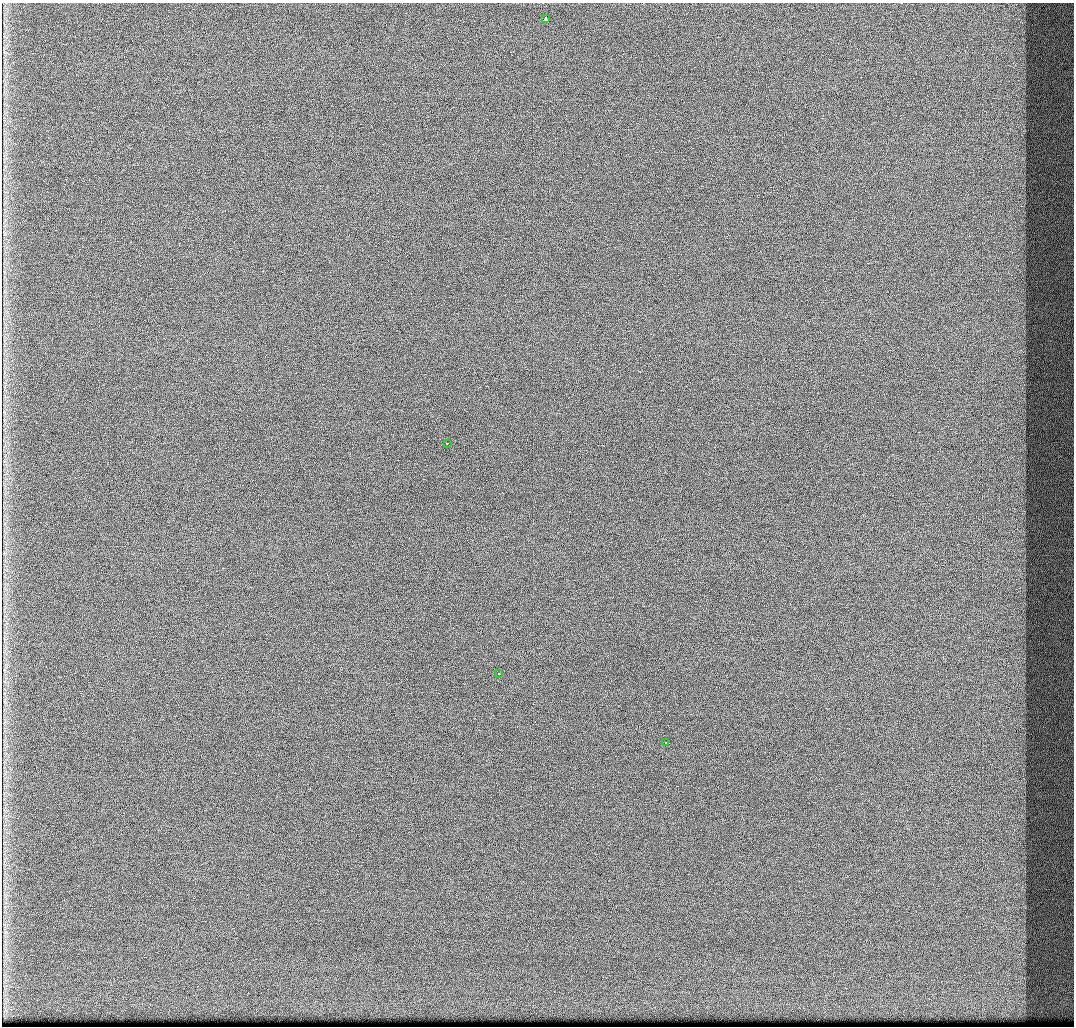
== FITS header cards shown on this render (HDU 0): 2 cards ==
NAXIS1  =                 1072 / Axis length
NAXIS2  =                 1024 / Axis length

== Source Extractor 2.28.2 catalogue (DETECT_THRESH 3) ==
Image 1072 x 1024 px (HDU 0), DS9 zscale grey, 1 PNG px = 1 image px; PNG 1076 x 1028 px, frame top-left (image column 1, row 1024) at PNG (2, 3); each listed source drawn as its Kron ellipse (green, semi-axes under 4 px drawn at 4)
Background 429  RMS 4.9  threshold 14.8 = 3 sigma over >= 5 px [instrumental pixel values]
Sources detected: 4; all 4 listed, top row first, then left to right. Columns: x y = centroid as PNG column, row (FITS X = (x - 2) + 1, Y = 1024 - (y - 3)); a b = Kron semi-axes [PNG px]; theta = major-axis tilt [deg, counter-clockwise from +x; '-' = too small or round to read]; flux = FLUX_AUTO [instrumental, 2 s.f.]
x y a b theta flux
545 19 4 3 - 3900
447 443 2 2 - 1500
498 674 3 2 - 880
666 742 3 3 - 1400